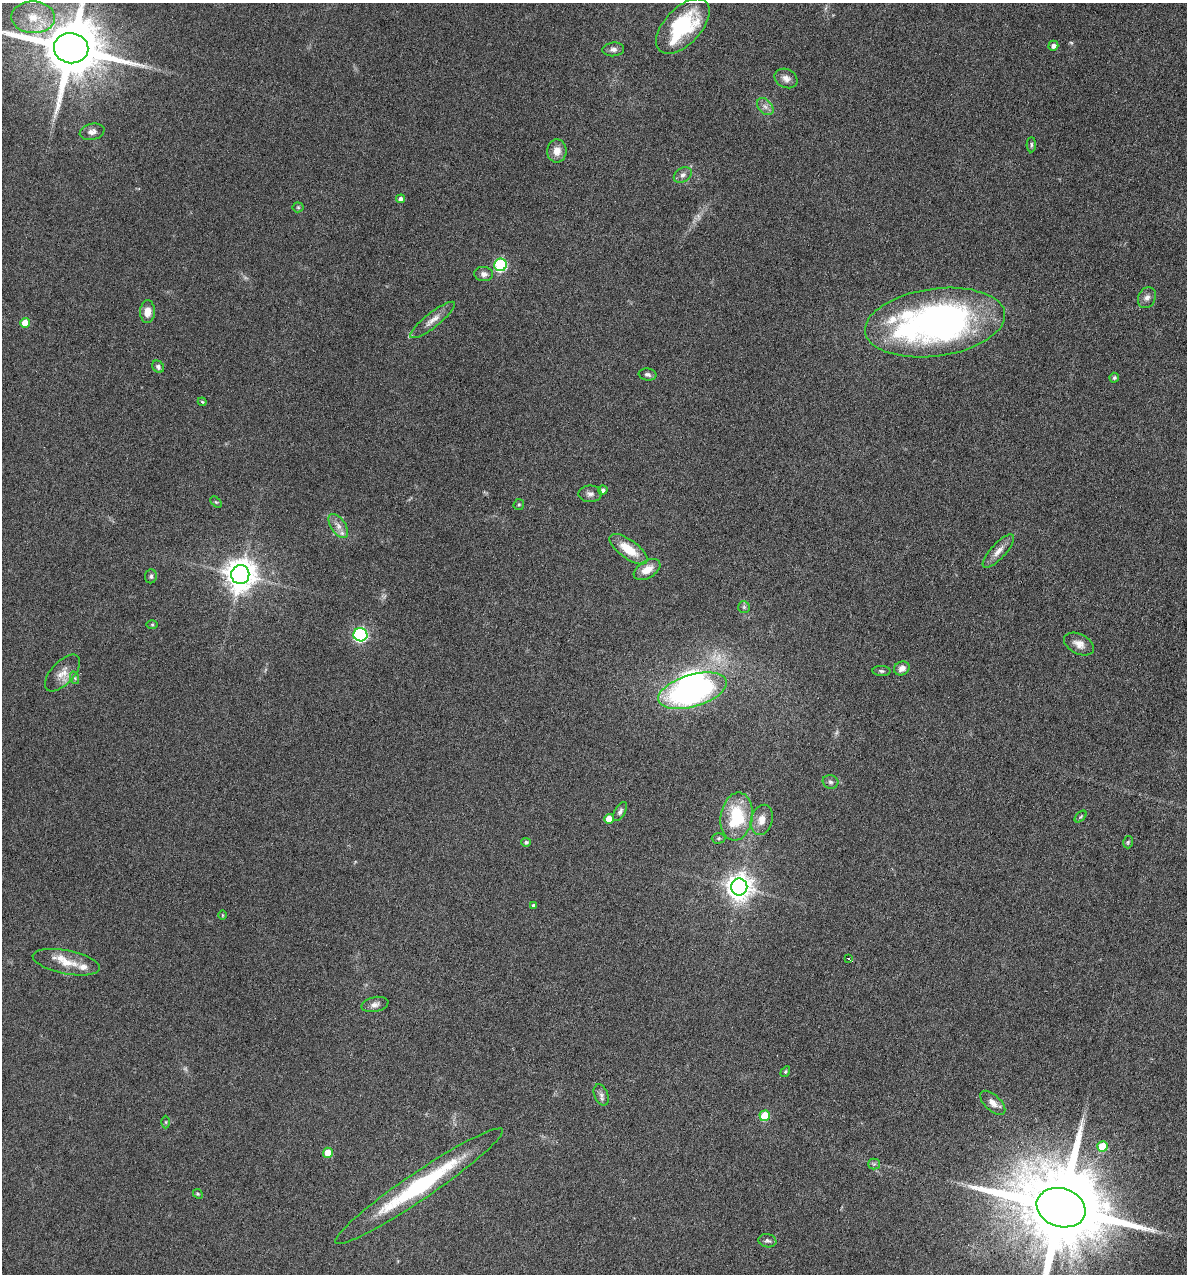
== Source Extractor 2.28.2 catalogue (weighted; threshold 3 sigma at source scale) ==
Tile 6 of 4 x 4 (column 2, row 2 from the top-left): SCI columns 1307-2491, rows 2543-3814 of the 5105 x 5085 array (HDU 1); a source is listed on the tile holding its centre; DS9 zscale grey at full resolution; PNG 1189 x 1276 px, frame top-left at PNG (2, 3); each listed source drawn as its Kron ellipse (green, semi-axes under 4 px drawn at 4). Nothing masked; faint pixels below the display range render black.
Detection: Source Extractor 2.28.2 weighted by HDU 2 'WHT'; one run over the whole footprint, this tile lists its part. Background 0.148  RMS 0.0057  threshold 0.0233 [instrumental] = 3 sigma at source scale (4.09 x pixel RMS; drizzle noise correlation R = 1.36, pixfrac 0.8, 0.05/0.05 arcsec/px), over >= 5 px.
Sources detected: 78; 3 too faint to see at this stretch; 1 inside a brighter object's white glare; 1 cosmic-ray / hot-pixel residue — neither listed nor drawn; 3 inside a brighter listed object's ellipse — not listed separately; the other 70 listed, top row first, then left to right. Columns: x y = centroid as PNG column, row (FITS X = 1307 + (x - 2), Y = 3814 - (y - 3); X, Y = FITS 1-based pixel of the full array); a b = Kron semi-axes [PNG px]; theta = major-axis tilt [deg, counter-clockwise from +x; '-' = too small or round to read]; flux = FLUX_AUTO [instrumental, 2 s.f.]
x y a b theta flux
33 17 22 16 -2 14
683 26 34 18 46 41
1053 46 5 5 - 2.4
71 48 17 15 -11 5000
613 49 11 7 6 2.2
786 78 12 9 -27 3.1
765 107 10 6 -49 2.4
92 132 12 8 13 2.8
1031 145 7 4 88 0.96
557 151 12 9 87 5.1
683 175 10 7 34 2.2
400 199 5 4 - 2.3
298 207 5 5 - 0.73
500 265 6 6 - 56
484 274 9 7 -6 2.4
1147 298 11 8 63 2.7
147 312 11 7 87 5
433 320 28 7 38 5
935 322 70 34 8 220
25 323 5 5 - 7.8
158 367 7 5 -47 1.3
648 375 9 6 -9 1.6
1114 378 5 4 - 1
202 402 4 4 - 0.64
603 490 4 4 - 1.9
590 494 11 8 1 2.3
216 502 7 4 -43 0.73
519 505 6 5 - 0.79
338 526 13 7 -56 3.5
628 549 22 9 -36 13
998 551 22 7 48 4.4
647 570 15 8 31 6.4
240 575 9 9 - 830
151 576 7 6 - 1.2
744 607 6 6 - 1
152 625 5 3 - 0.55
360 635 7 6 - 86
1079 644 16 10 -27 4.6
902 668 8 6 27 3.2
881 671 9 5 -1 1.1
62 673 23 11 47 6.2
75 678 6 4 -71 0.86
692 691 35 16 16 130
830 782 8 7 - 1.5
620 811 10 5 61 1.7
737 817 24 16 81 28
1081 817 7 4 45 0.66
609 819 5 5 - 7.1
762 820 15 11 73 5.7
719 838 7 5 1 0.97
526 842 5 4 - 1.1
1128 842 6 4 76 0.78
739 887 8 8 - 540
533 905 4 4 - 1.2
223 915 4 3 - 0.5
848 959 3 3 - 3.6
66 962 34 11 -11 10
375 1004 13 7 12 2.6
785 1072 6 3 58 0.64
601 1095 11 6 -67 2.1
993 1103 15 8 -43 3.7
765 1116 5 5 - 21
166 1122 6 4 90 0.71
1102 1147 5 5 - 17
328 1153 5 5 - 9
874 1164 5 5 - 0.92
419 1186 101 13 34 61
198 1194 5 4 - 0.63
1061 1208 25 19 -18 12000
767 1241 9 6 -11 1.4
Isophote crosses this tile's border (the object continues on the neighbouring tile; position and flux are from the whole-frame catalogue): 2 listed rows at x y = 71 48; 1061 1208